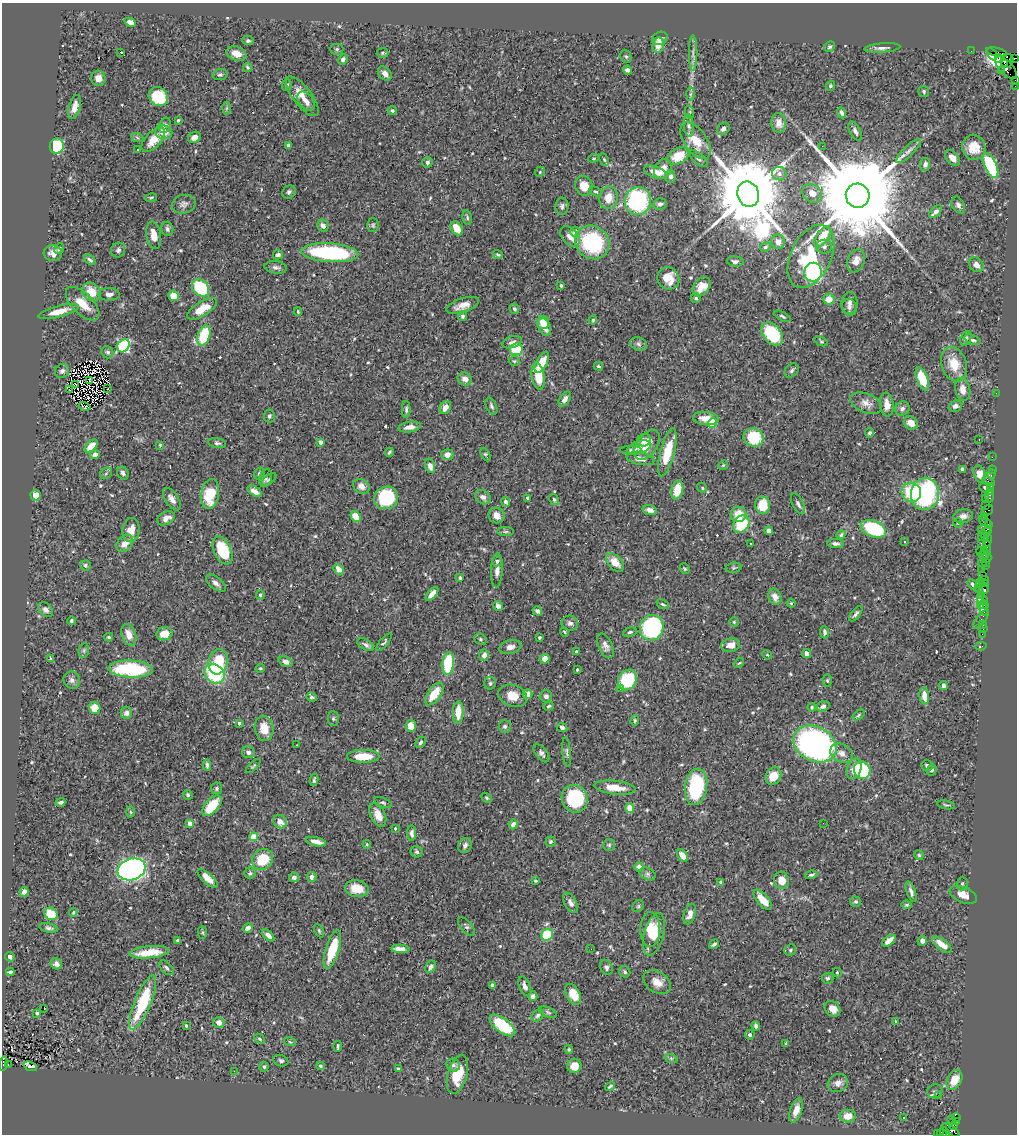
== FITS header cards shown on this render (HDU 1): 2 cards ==
NAXIS1  =                 1015
NAXIS2  =                 1132

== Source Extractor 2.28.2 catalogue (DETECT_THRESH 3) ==
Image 1015 x 1132 px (HDU 1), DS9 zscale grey, 1 PNG px = 1 image px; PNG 1019 x 1136 px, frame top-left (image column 1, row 1132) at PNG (2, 3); each listed source drawn as its Kron ellipse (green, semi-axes under 4 px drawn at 4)
Background 0.7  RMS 0.02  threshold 0.0607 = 3 sigma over >= 5 px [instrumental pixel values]
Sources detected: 581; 1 with non-positive FLUX_AUTO (blend fragments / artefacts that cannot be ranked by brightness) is neither listed nor drawn; of the other 580, the 500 brightest by FLUX_AUTO listed and drawn (80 fainter detections omitted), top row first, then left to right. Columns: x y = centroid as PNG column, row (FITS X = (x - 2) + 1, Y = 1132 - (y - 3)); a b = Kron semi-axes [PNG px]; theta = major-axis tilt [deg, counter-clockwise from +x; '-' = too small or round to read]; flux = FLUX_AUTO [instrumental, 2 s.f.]
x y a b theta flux
130 22 6 4 -25 7.8
660 38 8 6 25 5.2
248 41 6 4 -6 2.5
658 45 8 6 81 12
830 47 6 5 - 2.4
882 48 18 4 4 6.3
337 49 6 5 - 2.3
971 51 2 2 - 7.4
120 52 3 3 - 26
997 52 11 3 -12 63
382 53 6 5 - 2.1
693 53 18 3 90 5
236 54 10 7 -21 14
992 54 7 4 -57 59
626 56 7 5 -67 2.2
1014 58 3 3 - 82
343 59 5 4 - 3.9
999 59 4 4 - 1400
1007 61 7 6 - 710
1004 63 4 3 - 370
247 67 5 4 - 2.3
1006 68 14 6 -48 340
628 70 5 4 - 4.4
1001 71 2 2 - 2.3
385 73 8 5 -46 7
220 75 7 5 9 3.2
98 78 7 7 - 12
1015 81 4 2 - 20
287 85 6 4 71 2.7
830 86 5 4 - 2.7
1015 86 2 2 - 6.4
924 91 5 5 - 2.5
690 94 6 4 89 2.1
302 96 24 9 -52 21
158 97 10 9 - 62
306 101 11 7 -52 8.5
75 107 12 5 75 11
226 108 6 4 88 1.9
392 111 4 3 - 2.9
690 112 7 4 -72 2
841 113 6 4 -67 3.8
178 120 3 3 - 2.2
779 123 10 7 -84 10
165 125 8 5 68 3.7
689 126 11 5 -85 4.9
723 129 7 5 42 3.4
855 131 10 5 -62 4.9
164 132 9 7 -11 16
137 137 6 4 -20 1.8
194 137 7 5 31 8.2
153 140 15 8 47 23
696 141 21 11 -55 29
289 145 4 3 - 6.5
57 146 7 7 - 60
822 146 2 2 - 18
974 147 12 11 - 22
138 150 3 2 - 2.3
909 151 16 5 44 6.1
678 156 11 7 28 28
594 158 5 3 - 1.5
698 158 12 5 -41 4.8
952 158 9 5 -49 10
604 160 6 4 -62 2.2
427 162 5 5 - 3.3
925 165 7 5 82 4.9
990 165 13 6 -66 110
663 169 10 8 58 13
540 172 5 4 - 1.6
656 172 12 5 -19 16
779 174 7 6 - 5.3
671 177 6 5 - 4.7
584 186 10 8 -63 18
596 191 7 4 -30 2.2
289 192 7 6 - 3.6
812 193 11 8 -37 13
748 194 13 10 -69 20000
858 196 12 12 - 37000
151 198 6 3 10 1.8
608 198 11 9 81 18
638 201 14 13 - 160
184 204 12 9 14 6.2
660 204 7 5 12 3.9
958 205 9 6 -63 5
562 206 8 6 86 4.1
936 212 8 4 43 6.1
467 217 8 4 -81 2.4
373 225 7 5 -90 2.3
323 226 6 5 - 7.3
457 228 8 5 -55 19
167 229 7 6 - 3.7
575 232 5 4 - 11
154 235 14 7 -80 14
570 237 12 8 -51 13
823 237 12 6 57 29
592 242 18 16 -39 130
778 242 7 7 - 9.8
765 247 5 4 - 2.5
824 247 8 7 - 4.5
59 249 6 4 49 2.1
118 250 7 7 - 4.1
53 253 9 8 - 8.8
330 253 28 9 -4 170
498 254 5 3 - 1.7
278 255 5 4 - 5.5
811 256 34 20 64 85
90 260 6 3 -37 3.3
735 261 8 5 -5 4.1
856 261 12 8 69 10
976 265 8 6 -47 7.2
276 267 11 6 -8 4.7
813 272 9 9 - 120
668 278 11 10 - 18
561 285 3 3 - 2.4
702 287 11 7 50 13
200 288 9 7 -44 80
91 292 10 8 -45 24
109 294 10 6 1 6.3
173 296 5 5 - 17
696 298 5 4 - 2.5
829 299 5 5 - 14
850 303 11 8 89 6.4
83 304 21 10 -45 25
463 305 17 7 18 13
849 307 8 7 - 5.5
202 309 17 7 31 24
514 309 5 4 - 2.7
58 312 20 5 15 18
298 312 4 3 - 1.6
463 316 5 4 - 3.5
782 316 9 4 -28 2.6
593 320 4 4 - 1.6
543 322 7 6 - 18
544 327 9 6 -67 13
772 334 13 9 -50 88
204 335 10 6 72 64
966 338 7 5 69 2.9
972 340 8 5 -20 3.9
821 341 7 4 -23 1.8
512 342 10 5 17 5.2
639 344 9 6 -18 4
123 346 7 5 46 180
516 349 6 6 - 63
107 352 6 6 - 3.6
514 361 5 5 - 2.1
542 362 11 5 63 25
954 364 18 12 -72 29
598 366 4 3 - 2
792 370 8 6 47 3.2
62 371 7 7 - 4.2
538 376 14 6 -81 33
465 379 7 6 - 7.6
922 379 12 5 -68 40
90 380 4 2 - 1.9
75 384 3 2 - 1.8
108 389 3 3 - 2.5
963 389 12 7 -80 12
70 390 3 2 - 1.5
996 393 2 2 - 22
565 399 8 5 58 8
866 403 17 9 -23 10
887 404 12 7 -84 11
85 406 6 4 -14 4.7
491 406 9 5 -66 3.2
955 406 6 5 - 7.3
445 407 7 5 58 7.5
902 409 7 6 - 4.3
406 410 8 4 90 2.9
269 416 6 5 - 3
706 418 13 6 -5 18
713 423 5 4 - 65
911 423 7 6 - 11
409 427 11 5 8 9.5
870 433 5 4 - 2.8
753 437 10 9 - 64
644 440 7 6 - 5.6
979 440 3 2 - 1.8
320 442 4 3 - 7.2
217 443 9 5 -10 2.9
160 445 4 4 - 1.7
647 445 17 10 55 22
91 446 8 4 45 19
639 448 12 6 17 5.5
631 450 11 4 -1 2.7
389 452 4 3 - 2
667 452 25 7 76 38
95 454 5 4 - 7.4
447 455 6 5 - 8.1
486 455 7 4 -63 2.3
992 457 2 2 - 9.2
640 459 14 6 -10 8
723 465 5 4 - 1.6
430 466 7 4 -75 9.4
962 469 4 3 - 2.7
992 469 2 2 - 15
106 473 6 5 - 2.2
123 473 7 5 -60 4.2
259 474 6 5 - 2.7
980 474 9 5 -69 15
991 474 5 2 - 28
266 478 9 6 72 3.8
269 479 8 4 37 2.1
989 481 7 3 -29 63
361 486 9 7 -32 8.3
991 486 3 2 - 34
702 488 5 4 - 2
985 488 6 5 - 2.7
677 490 10 6 77 26
254 491 8 4 -34 8.2
991 491 3 2 - 26
911 492 10 9 - 54
210 494 15 9 80 47
925 494 16 14 84 190
36 495 5 5 - 15
990 496 6 3 -90 51
483 497 8 6 -36 7.2
386 498 12 11 - 95
528 498 4 3 - 3
985 498 3 2 - 24
172 499 13 6 -56 9
554 499 6 4 -57 2.4
506 502 5 4 - 4.1
798 504 11 5 -62 4.7
763 505 9 7 -83 36
985 505 4 3 - 40
650 510 7 5 -16 6.4
987 510 6 4 37 56
738 514 8 7 - 20
496 515 8 7 - 9.4
963 516 10 7 14 6.7
984 516 3 2 - 39
356 517 6 4 -57 19
166 518 9 6 28 8.8
985 521 7 3 -37 27
958 523 5 4 - 2
741 524 9 7 52 63
988 525 4 3 - 34
873 529 13 8 -22 110
985 529 7 4 -4 130
131 530 12 8 81 18
769 531 4 4 - 8.3
506 532 8 4 0 2.5
986 533 6 3 55 59
841 535 5 4 - 2
983 536 5 5 - 77
987 540 6 4 77 100
905 542 3 3 - 2
125 543 10 7 47 13
750 543 3 2 - 2.2
836 543 8 4 -2 4.2
981 543 2 2 - 19
987 547 6 2 -88 92
222 550 15 8 -66 59
981 551 4 3 - 84
984 551 3 3 - 57
983 555 5 3 - 57
987 557 6 2 90 23
497 561 5 5 - 2.7
983 562 4 2 - 40
986 562 3 2 - 33
615 563 11 7 -48 16
85 565 5 5 - 3
986 566 4 3 - 42
733 568 8 5 6 2.4
339 569 6 4 -47 11
685 569 5 5 - 1.9
497 570 17 6 87 8.2
982 570 2 2 - 11
983 575 2 2 - 24
460 578 3 3 - 2.6
984 580 5 2 - 26
216 583 11 6 -38 5.7
980 583 2 2 - 9.6
985 583 3 2 - 24
972 584 5 4 - 3.9
978 588 3 2 - 60
984 589 5 3 - 46
432 594 8 4 50 8.5
260 595 4 3 - 3.8
982 595 2 2 - 39
775 597 8 6 -66 9.2
983 599 6 4 -16 42
791 603 4 4 - 1.7
663 604 6 3 -24 2
980 605 3 3 - 250
984 605 5 4 - 39
498 606 5 4 - 5.3
983 609 6 3 -80 59
45 610 9 6 -45 5.2
537 611 5 4 - 2.9
856 614 9 4 53 3.5
981 619 11 2 51 21
71 621 4 3 - 2.5
734 622 5 5 - 1.6
570 623 8 7 - 4.2
983 624 3 3 - 49
652 628 13 11 69 230
983 629 2 2 - 7.1
565 632 5 3 - 1.6
630 632 7 4 16 2.5
824 632 6 4 -84 3.5
164 634 8 6 11 18
982 634 2 2 - 14
129 635 11 7 -71 15
109 637 4 3 - 2
539 638 3 3 - 2.8
480 639 6 5 - 2.4
384 642 10 4 51 2.6
366 645 9 5 -31 4.2
731 645 9 7 13 11
605 646 13 7 -65 6.7
981 646 5 3 - 8
510 647 11 7 13 7.2
84 650 7 5 79 2.9
576 652 3 3 - 2.5
806 653 4 4 - 7.1
484 655 6 5 - 4.8
767 655 5 4 - 1.7
51 659 3 3 - 2.2
545 659 5 5 - 6.9
218 662 13 9 75 49
286 662 7 5 -22 5
739 663 6 3 42 1.6
448 664 11 5 84 71
260 668 5 4 - 1.7
131 669 22 8 -2 110
577 670 3 3 - 2.3
215 674 11 8 -41 96
72 680 9 8 - 5.5
627 680 11 8 57 95
827 681 6 4 -87 2
490 683 6 6 - 2.8
943 686 4 3 - 3.7
620 689 3 3 - 2.2
434 694 13 6 55 29
528 694 5 5 - 9.5
513 696 15 10 -19 20
546 696 6 6 - 4.1
924 696 8 4 -83 16
311 697 5 4 - 2.2
549 706 5 3 - 2
823 706 6 5 - 5.1
812 707 4 4 - 2.4
95 708 6 5 - 19
458 712 11 5 87 22
126 713 6 5 - 4.9
859 715 7 4 38 2
333 719 7 5 -89 2.8
635 721 5 4 - 2.2
239 723 3 3 - 3.5
411 726 6 5 - 16
505 726 6 6 - 3.2
562 727 5 4 - 3.6
264 728 13 9 -80 20
421 742 6 4 55 2.9
815 744 22 17 -27 390
297 745 3 2 - 2.4
248 752 6 5 - 5.3
567 752 14 4 -84 3.7
541 753 10 5 -52 4.6
842 753 12 9 -28 9.3
363 756 16 6 1 33
207 765 6 3 -86 3.5
927 765 6 5 - 3.3
253 766 9 3 43 2
854 769 10 7 72 11
862 770 9 8 - 100
932 770 6 5 - 3.3
773 776 9 7 56 21
314 780 6 3 77 2.3
696 787 18 11 81 110
217 788 6 5 - 2.8
615 788 20 6 -6 21
188 795 5 4 - 2.1
486 798 6 4 -42 2.1
575 799 14 12 -70 83
60 802 5 3 - 3.1
383 802 9 4 -20 2.8
946 805 9 3 -11 1.9
212 806 12 6 49 43
630 808 5 4 - 17
131 812 5 3 - 1.8
378 815 13 7 -65 17
280 822 7 6 - 10
823 823 2 2 - 2.3
190 824 4 4 - 22
513 824 5 4 - 7.7
395 828 3 3 - 2.2
412 833 8 4 -88 5
254 837 4 4 - 33
551 841 5 5 - 2.2
316 842 10 4 -13 11
367 844 4 3 - 1.6
465 845 8 6 62 4.7
609 845 6 6 - 2.7
417 852 6 5 - 3.4
919 855 5 4 - 1.8
682 856 7 4 -56 12
263 859 11 9 37 44
639 867 5 4 - 6.7
131 869 14 10 19 600
250 873 5 5 - 2.5
648 874 8 5 -27 3.5
811 875 6 3 14 2.6
294 877 5 4 - 5.2
312 877 5 4 - 5.7
208 878 13 5 -42 16
781 880 8 7 - 15
535 881 4 3 - 1.7
721 882 4 3 - 2.9
962 883 7 5 88 2.8
357 889 12 8 -11 24
24 892 5 4 - 4.8
911 892 11 4 -70 4.7
963 895 14 7 -23 15
763 900 12 5 -49 19
856 902 5 5 - 2.6
571 903 11 6 -60 6.5
907 905 5 4 - 2
638 906 6 5 - 2.1
73 912 5 3 - 1.7
51 914 7 6 - 29
690 914 10 6 73 8.3
466 926 11 5 -48 3.4
49 928 9 4 -12 3.5
248 928 5 4 - 7.4
650 929 17 10 89 24
319 931 7 4 -64 2.1
202 932 6 4 89 2.1
654 934 21 9 75 27
268 935 7 4 -45 5.9
547 935 6 5 - 42
178 940 4 3 - 2.6
889 941 8 4 39 11
922 941 5 4 - 5.5
714 944 5 3 - 3
942 945 11 5 -37 18
332 949 20 6 73 49
400 949 9 4 -2 10
591 949 2 2 - 1.7
790 950 6 5 - 2.4
149 952 20 6 5 30
10 957 5 4 - 3.8
56 964 6 5 - 6
431 967 7 5 59 4.7
606 967 8 6 -63 3.8
166 968 9 5 -45 4
10 972 4 3 - 2.9
625 972 6 5 - 3
837 973 5 4 - 1.6
828 978 6 5 - 3.1
657 982 15 10 -32 13
492 985 4 3 - 2.5
525 986 10 5 -70 6.1
573 994 11 6 -62 22
533 996 5 4 - 4.7
143 1002 29 8 68 77
44 1008 3 2 - 3.9
833 1009 9 7 -45 12
548 1012 9 4 -25 2.6
37 1013 3 3 - 1.7
538 1015 7 5 40 3.5
895 1021 3 2 - 1.6
219 1023 6 5 - 7.8
502 1025 15 7 -37 74
186 1026 4 3 - 1.6
756 1026 4 4 - 4.1
750 1035 5 4 - 3
259 1039 6 4 -40 2.2
290 1042 6 3 -19 1.7
786 1044 4 3 - 1.7
338 1046 5 2 - 2.1
569 1049 4 3 - 1.5
671 1058 7 4 -19 2.4
281 1061 7 5 -20 2.9
3 1064 7 4 78 390
8 1065 3 2 - 67
453 1065 7 6 - 4.1
30 1066 7 3 -19 2.9
320 1066 4 4 - 2.9
574 1066 7 7 - 13
264 1067 5 5 - 3
398 1069 3 3 - 2
234 1071 2 2 - 2.6
457 1074 20 9 74 32
954 1080 10 7 63 21
838 1083 10 8 28 8
610 1086 5 2 - 2
935 1091 7 7 - 4.7
938 1095 3 3 - 5.4
796 1110 12 6 71 13
848 1116 8 6 3 17
957 1117 4 3 - 100
904 1118 3 2 - 1.7
952 1120 2 2 - 6.1
957 1121 4 3 - 14
953 1126 4 3 - 120
951 1130 10 4 -33 360
942 1132 5 3 - 62
947 1133 4 3 - 130
937 1134 3 2 - 31
At the frame edge (FLAGS 8, measured only in part): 7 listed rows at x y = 1014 58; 1015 81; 1015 86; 3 1064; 942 1132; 947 1133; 937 1134
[80 fainter detections neither listed nor drawn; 1 non-positive-flux detection neither listed nor drawn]